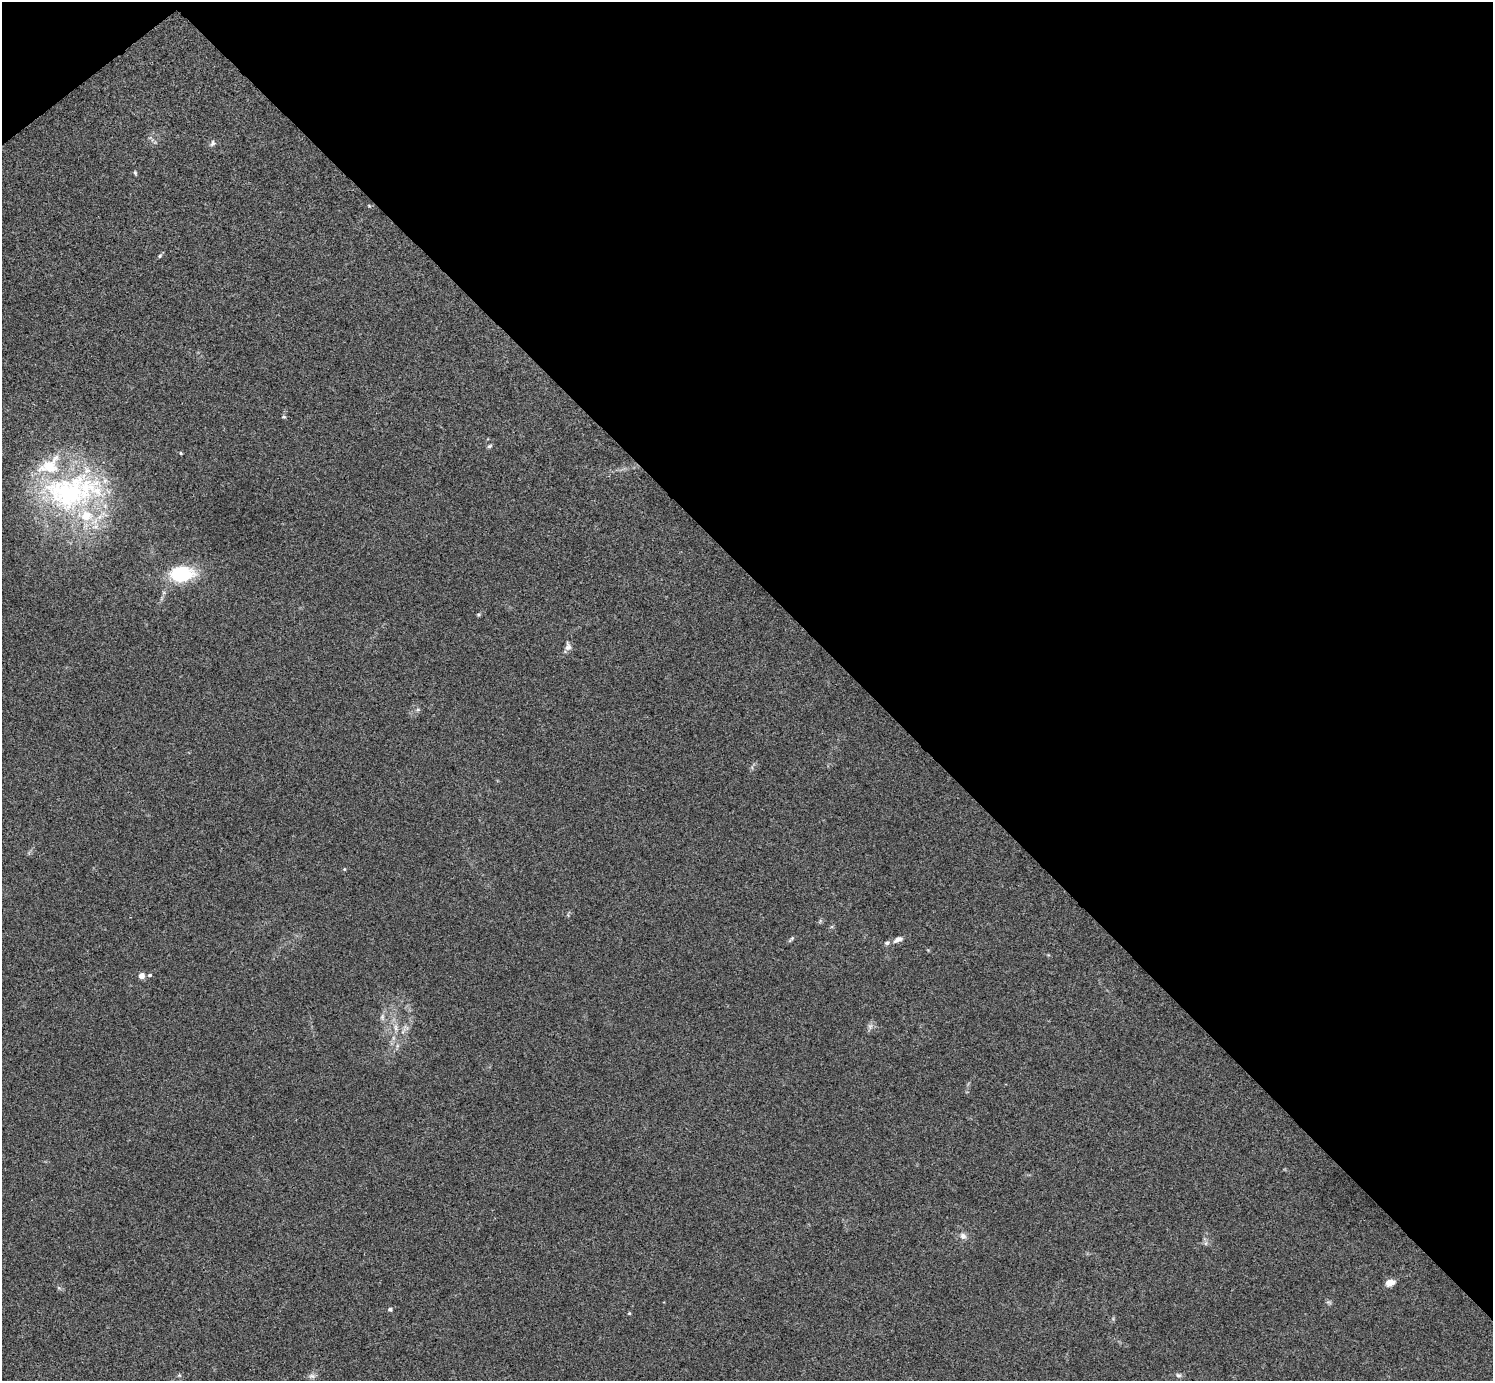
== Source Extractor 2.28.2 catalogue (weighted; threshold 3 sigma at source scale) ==
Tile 3 of 4 x 4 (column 3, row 1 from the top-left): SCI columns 2988-4478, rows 4296-5674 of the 5976 x 5974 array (HDU 1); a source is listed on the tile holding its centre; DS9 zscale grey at full resolution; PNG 1495 x 1383 px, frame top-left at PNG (2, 2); no overlay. Shown black and unused: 43% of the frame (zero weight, under 3 of 4 exposures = <1% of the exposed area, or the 3 px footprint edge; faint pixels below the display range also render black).
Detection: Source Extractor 2.28.2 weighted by HDU 2 'WHT'; one run over the whole footprint, this tile lists its part. Background 0.0246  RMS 0.0046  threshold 0.0207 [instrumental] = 3 sigma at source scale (4.5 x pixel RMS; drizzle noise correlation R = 1.50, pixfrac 1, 0.05/0.05 arcsec/px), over >= 5 px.
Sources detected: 31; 3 inside a brighter listed object's ellipse — not listed separately; the other 28 listed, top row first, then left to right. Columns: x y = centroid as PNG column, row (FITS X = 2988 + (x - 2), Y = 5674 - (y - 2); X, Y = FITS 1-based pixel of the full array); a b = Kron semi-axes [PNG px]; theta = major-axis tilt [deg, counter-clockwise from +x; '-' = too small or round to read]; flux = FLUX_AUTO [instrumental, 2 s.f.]
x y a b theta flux
212 143 9 6 63 1.3
135 173 6 4 -70 0.6
369 206 6 3 -19 0.45
160 256 6 5 - 0.65
284 417 7 3 7 0.5
489 446 7 4 27 0.7
181 453 4 4 - 0.43
67 492 80 53 5 95
181 574 31 20 6 23
568 647 11 8 -90 2
418 709 6 4 0 0.68
344 869 5 4 - 0.44
791 939 11 3 49 0.78
898 939 12 7 26 2.2
150 975 5 4 - 0.81
141 976 5 4 - 4.7
382 1017 10 5 77 1.4
870 1026 8 6 69 1.5
396 1028 10 5 -89 1.8
963 1236 9 8 - 2.1
1206 1243 7 4 71 0.84
1390 1283 10 7 18 3.7
1328 1302 8 4 -30 0.81
390 1309 5 4 - 1.1
629 1313 4 3 - 0.48
179 1375 6 4 -44 0.63
1178 1375 8 6 -2 1.1
312 1376 10 6 0 1.5